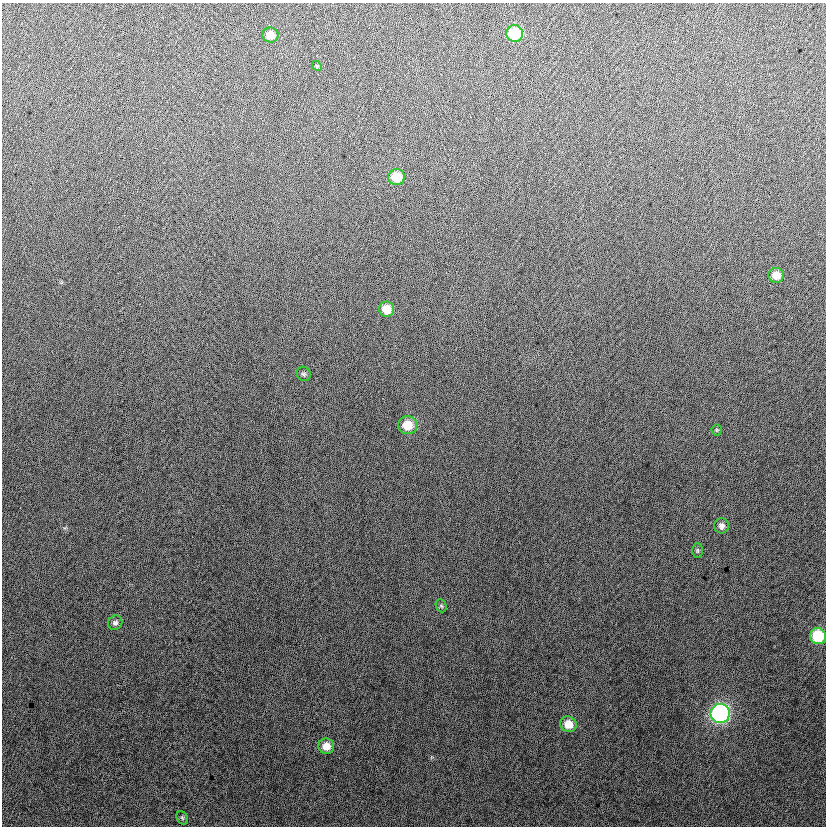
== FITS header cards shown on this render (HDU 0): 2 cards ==
NAXIS1  =                  824
NAXIS2  =                  824

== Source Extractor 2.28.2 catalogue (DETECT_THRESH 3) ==
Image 824 x 824 px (HDU 0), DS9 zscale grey, 1 PNG px = 1 image px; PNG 828 x 828 px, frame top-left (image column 1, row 824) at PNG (2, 3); each listed source drawn as its Kron ellipse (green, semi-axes under 4 px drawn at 4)
Background 13.3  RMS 13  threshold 40.5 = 3 sigma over >= 5 px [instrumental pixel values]
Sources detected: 18; all 18 listed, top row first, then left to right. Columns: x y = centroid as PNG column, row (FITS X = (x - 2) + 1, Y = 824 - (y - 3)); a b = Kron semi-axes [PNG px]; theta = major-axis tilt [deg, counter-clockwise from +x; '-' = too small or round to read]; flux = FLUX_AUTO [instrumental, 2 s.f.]
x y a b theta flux
515 33 8 8 - 45000
270 35 8 7 - 9400
317 66 5 4 - 1100
396 177 8 8 - 20000
776 275 7 7 - 9800
387 309 7 7 - 15000
304 374 7 6 - 1900
408 425 9 9 - 17000
717 430 5 5 - 1200
721 526 8 7 - 4000
697 551 7 5 -89 1500
441 606 7 5 -67 1500
115 623 7 7 - 2700
818 636 8 8 - 41000
720 713 9 9 - 210000
568 724 8 7 - 14000
326 746 8 7 - 9500
182 818 7 5 -68 1600